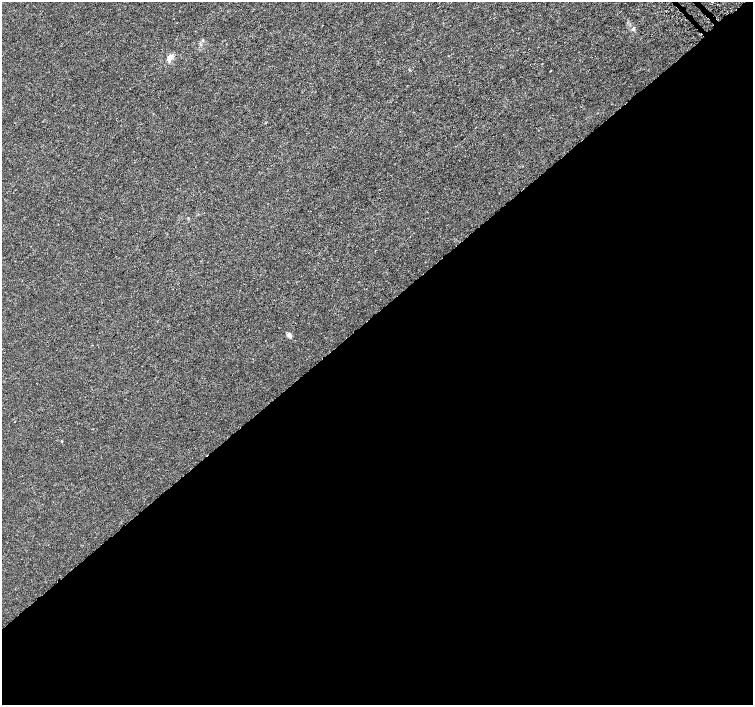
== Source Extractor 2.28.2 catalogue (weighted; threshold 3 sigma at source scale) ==
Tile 15 of 4 x 4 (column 3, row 4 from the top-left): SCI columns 3033-4534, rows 171-1576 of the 6065 x 6026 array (HDU 1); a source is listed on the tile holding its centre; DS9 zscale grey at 2 x 2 block average (1 PNG px = mean of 2 x 2 image px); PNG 755 x 707 px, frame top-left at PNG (2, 2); no overlay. Shown black and unused: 56% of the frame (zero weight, under 3 of 5 exposures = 2% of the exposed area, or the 3 px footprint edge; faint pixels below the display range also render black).
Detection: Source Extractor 2.28.2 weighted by HDU 2 'WHT'; one run over the whole footprint, this tile lists its part. Background -5.22e-05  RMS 7.0e-04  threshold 0.00314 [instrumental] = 3 sigma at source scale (4.5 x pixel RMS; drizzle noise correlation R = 1.50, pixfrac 1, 0.0396/0.0396 arcsec/px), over >= 5 px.
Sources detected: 3; all 3 listed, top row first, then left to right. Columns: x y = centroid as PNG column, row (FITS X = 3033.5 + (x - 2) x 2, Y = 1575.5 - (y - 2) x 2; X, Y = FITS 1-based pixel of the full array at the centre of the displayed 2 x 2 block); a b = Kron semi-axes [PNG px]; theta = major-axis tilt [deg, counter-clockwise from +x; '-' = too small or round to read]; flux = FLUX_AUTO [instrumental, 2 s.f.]
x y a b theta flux
633 29 4 4 - 0.24
170 57 6 4 45 0.97
289 335 6 4 -37 0.52